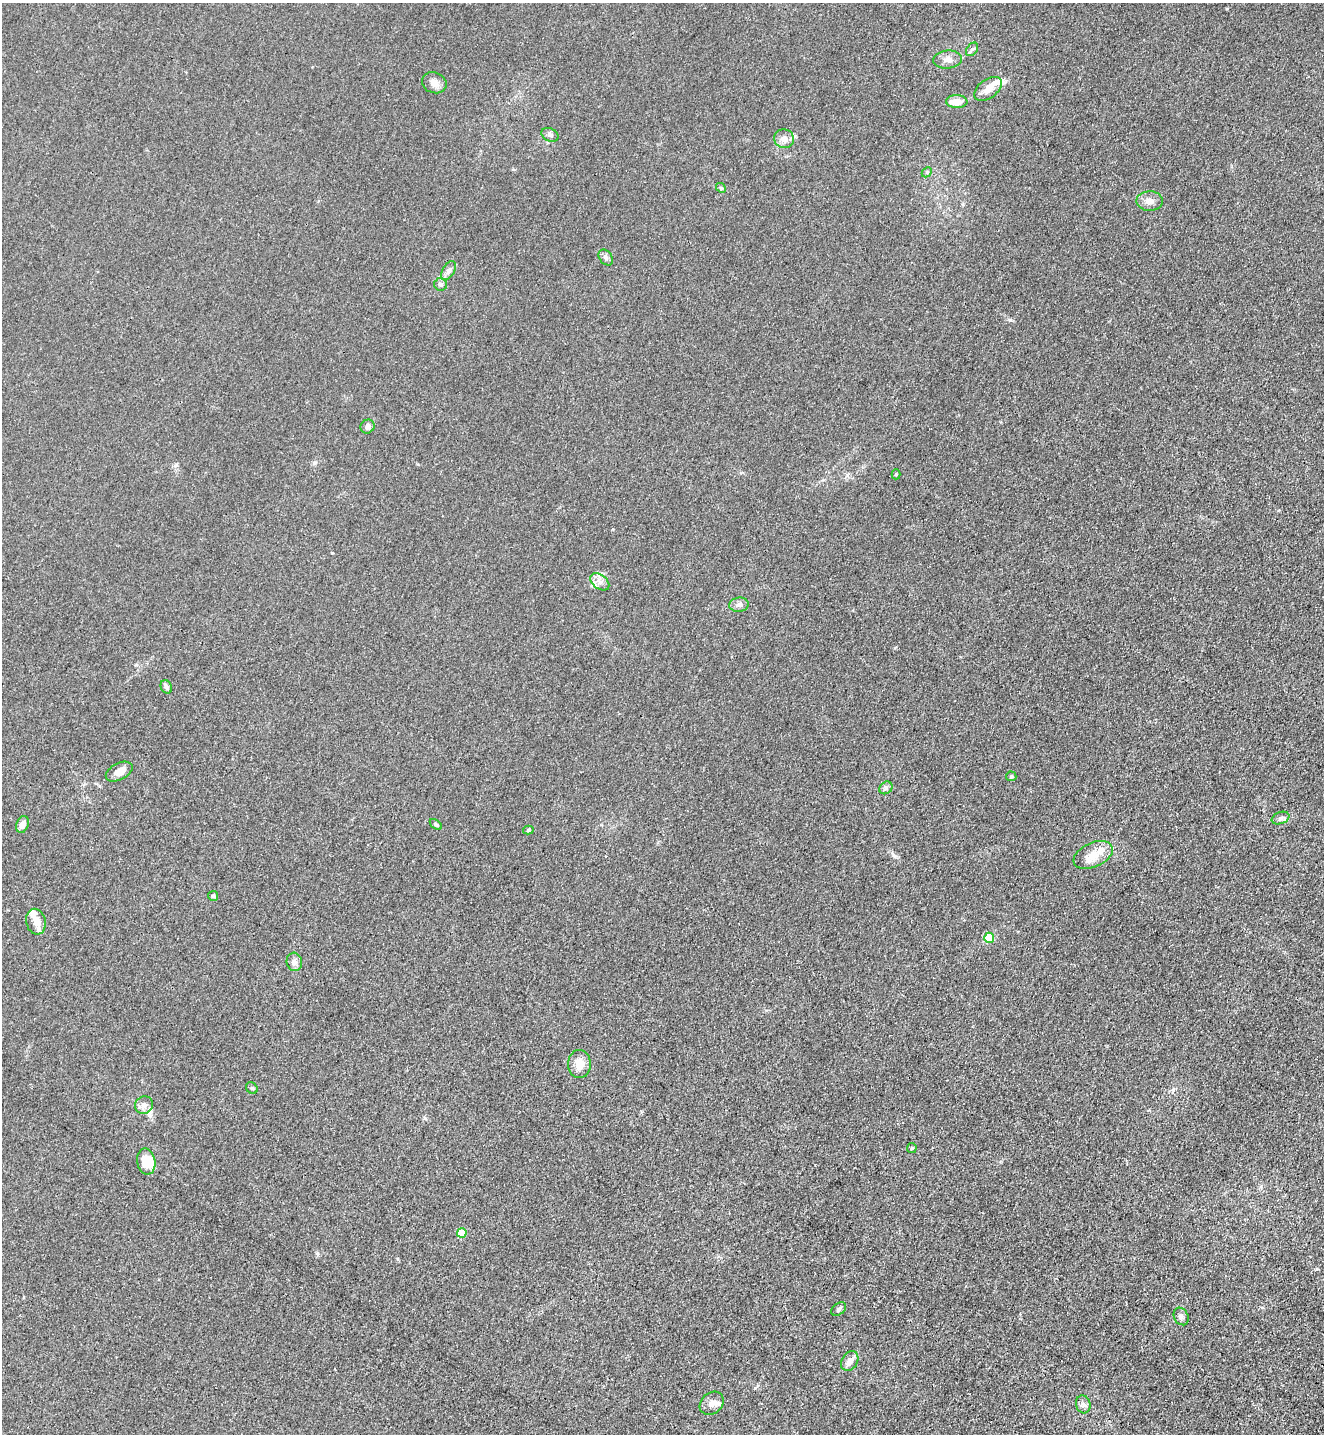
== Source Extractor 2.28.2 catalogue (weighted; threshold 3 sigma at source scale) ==
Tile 6 of 4 x 4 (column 2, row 2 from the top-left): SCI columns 1572-2893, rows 2926-4357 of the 5924 x 5851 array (HDU 1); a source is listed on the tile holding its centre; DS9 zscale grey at full resolution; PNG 1326 x 1436 px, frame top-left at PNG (2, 3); each listed source drawn as its Kron ellipse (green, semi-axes under 4 px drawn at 4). Shown black and unused: <1% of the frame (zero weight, under 3 of 4 exposures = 6% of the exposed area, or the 3 px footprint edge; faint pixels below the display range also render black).
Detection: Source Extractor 2.28.2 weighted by HDU 2 'WHT'; one run over the whole footprint, this tile lists its part. Background 0.0465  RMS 0.0059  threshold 0.0267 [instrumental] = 3 sigma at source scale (4.5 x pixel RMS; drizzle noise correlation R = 1.50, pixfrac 1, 0.05/0.05 arcsec/px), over >= 5 px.
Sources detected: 49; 1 inside a brighter object's white glare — neither listed nor drawn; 7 inside a brighter listed object's ellipse — not listed separately; the other 41 listed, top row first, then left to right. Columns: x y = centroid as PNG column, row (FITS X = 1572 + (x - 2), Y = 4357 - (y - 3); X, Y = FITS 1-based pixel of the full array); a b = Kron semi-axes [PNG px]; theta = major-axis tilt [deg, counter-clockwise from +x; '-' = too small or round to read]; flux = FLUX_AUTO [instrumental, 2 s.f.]
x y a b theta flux
972 49 7 5 52 1.3
947 59 14 9 6 4.1
434 83 12 10 -22 3.9
988 89 15 9 37 5.5
957 102 11 6 -3 7.2
550 135 9 6 -27 1.6
784 139 10 9 - 3.6
927 172 6 4 45 0.81
721 188 5 4 - 0.84
1150 201 13 9 2 4
606 257 9 6 -53 1.7
449 270 10 6 62 2.3
440 284 6 6 - 1.5
368 426 7 6 - 2.8
896 474 5 4 - 0.89
600 582 11 7 -38 3.3
739 605 10 7 8 2.4
166 687 7 5 -62 1.9
119 772 14 8 28 4.6
1011 776 5 5 - 0.68
886 788 7 5 43 1.4
1281 818 9 6 20 1.7
22 824 8 6 68 3.7
436 824 7 4 -36 1.1
528 830 5 4 - 0.97
1093 855 21 12 25 8.7
213 896 5 5 - 1
36 922 13 9 -78 4.6
989 938 5 5 - 19
294 962 9 7 -76 2.5
579 1064 14 11 -87 6.8
252 1088 6 5 - 0.93
144 1105 9 8 - 3.3
912 1148 5 5 - 0.69
146 1162 13 9 -80 9.2
462 1233 5 4 - 13
839 1309 8 5 39 1.7
1181 1316 9 7 -61 2.2
850 1361 10 8 58 3.9
712 1403 13 10 41 3.8
1083 1404 9 7 -72 2.1
Unlisted compact peaks at least as high as the median listed source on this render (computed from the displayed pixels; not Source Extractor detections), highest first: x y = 1010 320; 317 1253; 893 855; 847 475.